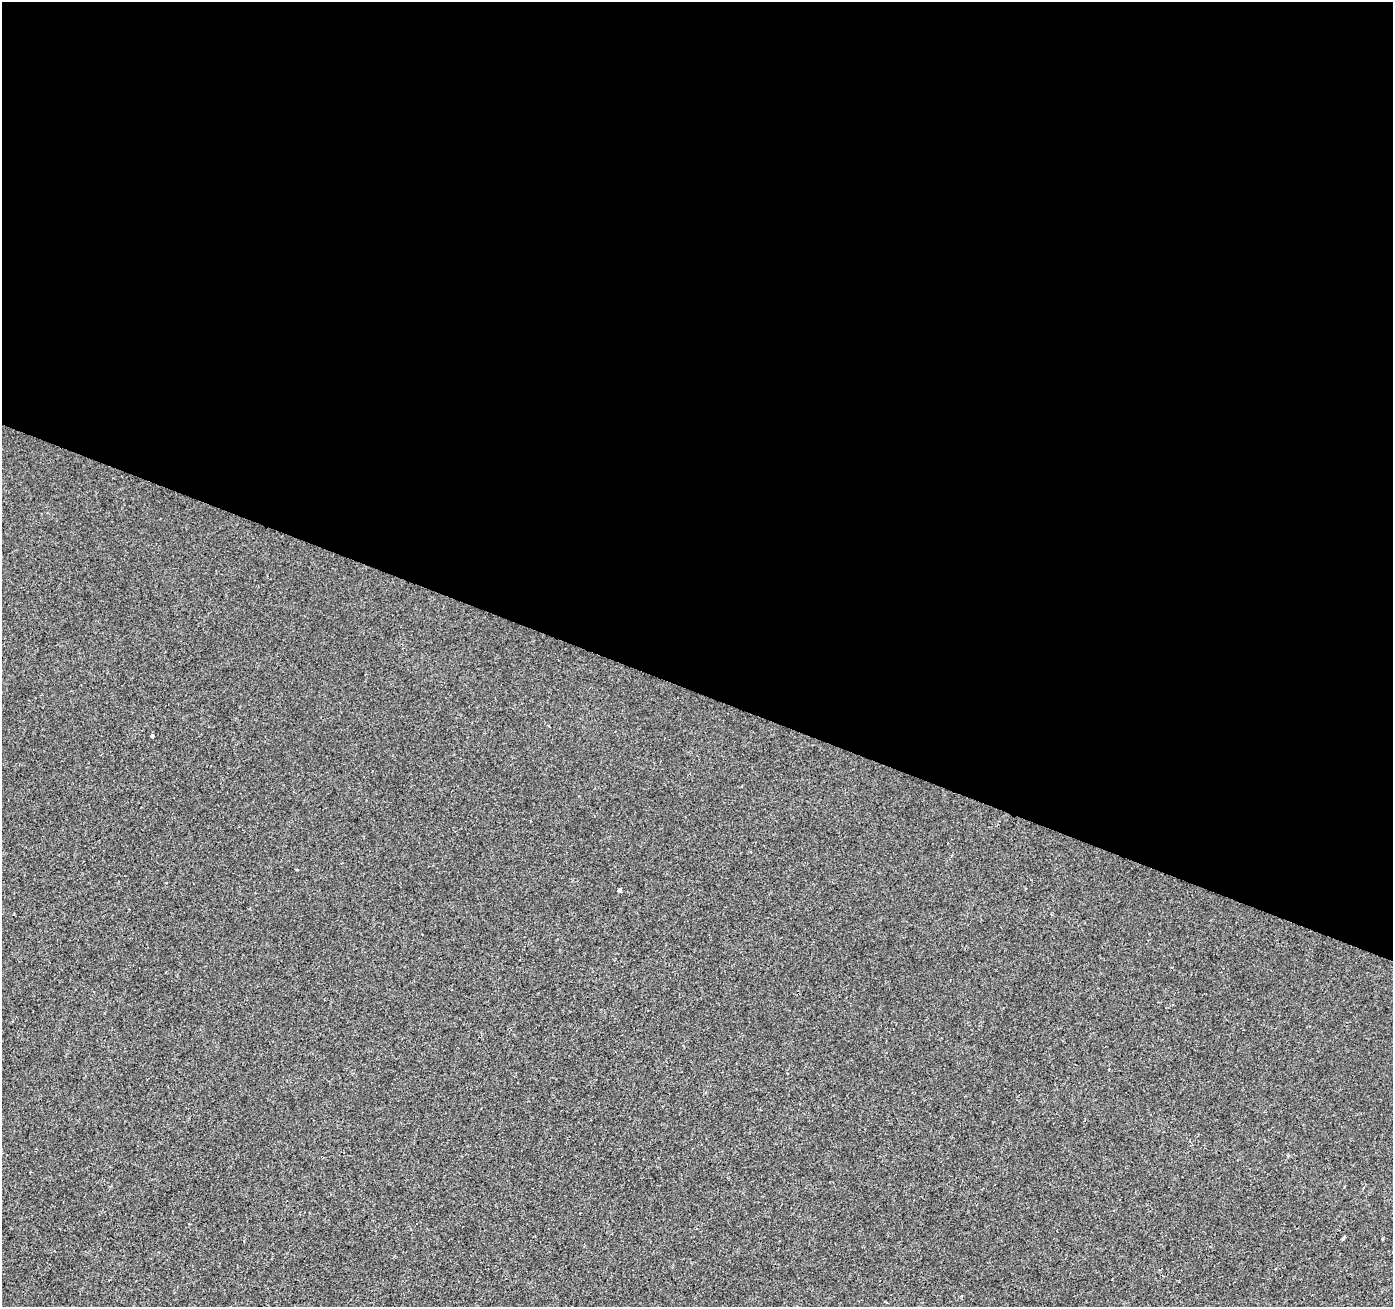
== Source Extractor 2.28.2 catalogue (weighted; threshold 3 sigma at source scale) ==
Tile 3 of 4 x 4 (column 3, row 1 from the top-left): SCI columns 2790-4180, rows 4189-5493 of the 5571 x 5702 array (HDU 1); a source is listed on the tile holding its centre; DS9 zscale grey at full resolution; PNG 1395 x 1309 px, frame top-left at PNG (2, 2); no overlay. Shown black and unused: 53% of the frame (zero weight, under 2 of 3 exposures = <1% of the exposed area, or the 3 px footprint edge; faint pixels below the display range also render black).
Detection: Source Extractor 2.28.2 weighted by HDU 2 'WHT'; one run over the whole footprint, this tile lists its part. Background -2.97e-04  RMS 0.0026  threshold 0.0116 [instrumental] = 3 sigma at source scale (4.5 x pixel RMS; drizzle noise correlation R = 1.50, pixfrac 1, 0.0396/0.0396 arcsec/px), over >= 5 px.
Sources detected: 4; all 4 listed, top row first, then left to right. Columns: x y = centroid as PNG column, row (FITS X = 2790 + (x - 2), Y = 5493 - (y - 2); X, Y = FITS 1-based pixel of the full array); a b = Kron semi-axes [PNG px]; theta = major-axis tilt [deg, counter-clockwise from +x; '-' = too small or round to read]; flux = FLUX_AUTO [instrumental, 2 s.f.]
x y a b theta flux
152 736 3 3 - 1.3
619 890 3 3 - 3.6
1343 1239 5 3 - 0.42
884 1302 3 3 - 0.54